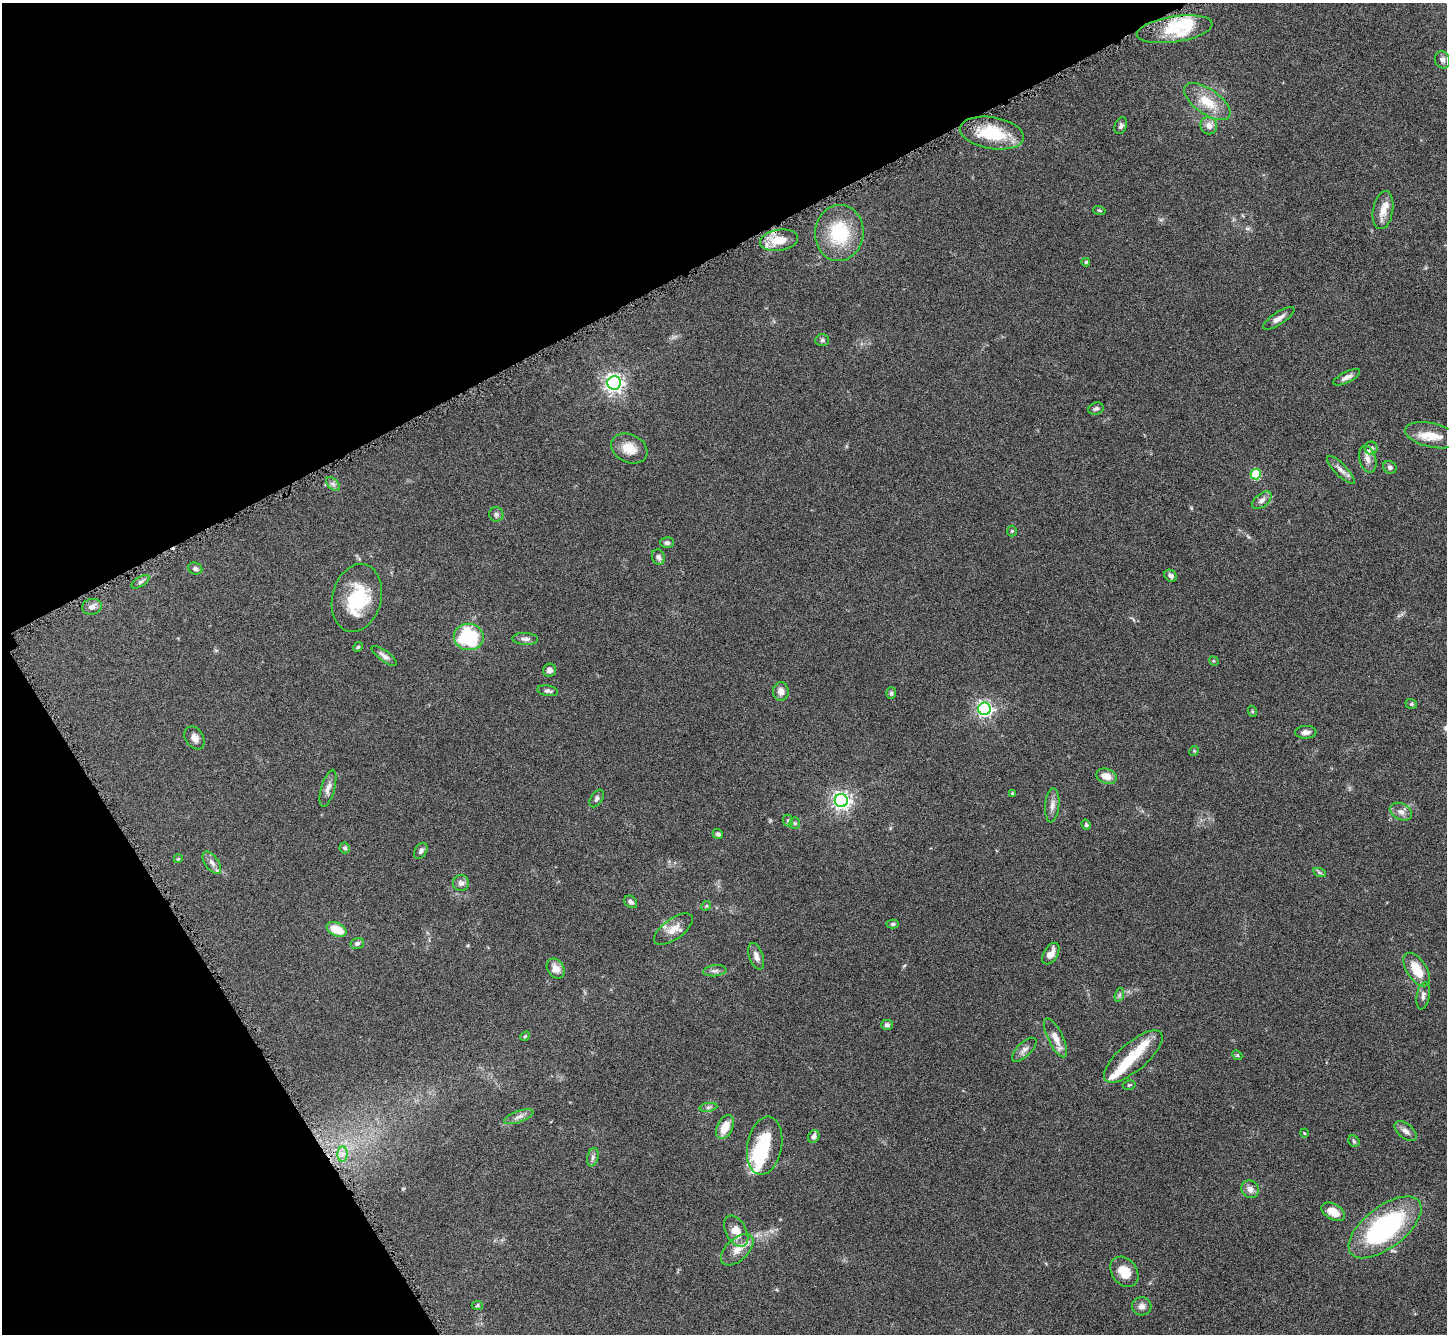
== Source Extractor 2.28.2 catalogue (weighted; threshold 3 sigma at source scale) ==
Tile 5 of 4 x 4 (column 1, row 2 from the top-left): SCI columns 15-1459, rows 2966-4297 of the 5805 x 5795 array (HDU 1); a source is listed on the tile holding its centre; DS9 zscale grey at full resolution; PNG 1449 x 1336 px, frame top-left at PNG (2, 3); each listed source drawn as its Kron ellipse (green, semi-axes under 4 px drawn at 4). Shown black and unused: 28% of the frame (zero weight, under 8 of 16 exposures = <1% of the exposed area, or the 3 px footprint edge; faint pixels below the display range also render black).
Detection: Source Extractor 2.28.2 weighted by HDU 2 'WHT'; one run over the whole footprint, this tile lists its part. Background 0.0645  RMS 0.003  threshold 0.0124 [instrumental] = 3 sigma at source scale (4.09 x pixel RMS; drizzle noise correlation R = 1.36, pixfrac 0.8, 0.05/0.05 arcsec/px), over >= 5 px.
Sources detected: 117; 2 inside a brighter object's white glare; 1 cosmic-ray / hot-pixel residue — neither listed nor drawn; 10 inside a brighter listed object's ellipse — not listed separately; the other 104 listed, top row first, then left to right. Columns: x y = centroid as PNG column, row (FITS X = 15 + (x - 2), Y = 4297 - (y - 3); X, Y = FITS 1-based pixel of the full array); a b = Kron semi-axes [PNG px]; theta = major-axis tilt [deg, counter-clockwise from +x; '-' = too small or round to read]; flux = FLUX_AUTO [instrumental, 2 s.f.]
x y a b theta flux
1175 29 38 13 8 9.5
1442 60 9 7 -64 0.89
1207 102 27 12 -35 6.8
1121 126 9 6 71 0.74
1209 126 9 8 - 1.7
992 133 32 16 -9 13
1099 210 6 4 -18 0.34
1383 210 19 10 80 3.1
839 233 28 24 83 14
779 240 19 10 9 6.1
1086 262 4 3 - 0.43
1279 318 18 6 33 1.7
822 340 7 5 3 0.56
1347 377 15 5 27 1.5
614 383 7 6 - 140
1096 409 8 6 16 0.74
1432 435 27 12 -12 4.4
629 448 19 14 -26 4.4
1371 448 6 6 - 0.66
1368 459 14 8 -74 1.7
1390 467 7 6 - 0.73
1341 470 19 6 -45 1.5
1256 474 5 5 - 17
333 484 8 5 -45 0.85
1262 500 11 6 37 1.3
496 514 7 7 - 0.77
1012 531 5 5 - 0.35
667 543 7 5 -2 0.66
658 557 8 6 -65 0.94
195 569 7 6 - 0.73
1171 576 7 5 -42 0.92
140 582 10 4 32 0.65
357 598 34 24 76 15
92 607 10 8 11 1.3
469 637 15 13 -9 20
525 639 13 6 -2 1.1
358 647 5 4 - 0.35
384 656 15 5 -37 1.2
1214 661 5 4 - 0.29
549 670 6 6 - 1.4
548 691 10 5 -10 0.83
781 691 9 8 - 1.8
891 693 6 5 - 0.48
1411 704 6 4 -19 0.43
984 709 6 6 - 82
1252 711 6 3 -72 0.33
1306 732 10 6 2 1.3
194 738 12 9 -56 1.6
1194 751 5 4 - 0.3
1106 776 10 7 -18 2.9
328 788 19 6 74 1.7
1012 793 3 3 - 0.32
597 798 10 5 58 0.73
841 801 6 6 - 120
1052 805 17 7 85 1.7
1401 812 12 8 -26 1.6
788 821 6 5 - 0.47
795 823 6 5 - 0.47
1086 825 5 4 - 0.42
718 834 5 5 - 0.65
345 848 5 5 - 0.63
421 851 8 6 55 0.79
178 859 4 3 - 0.25
212 863 13 6 -54 1.4
1320 873 6 4 -19 0.49
461 883 8 8 - 1.3
631 902 7 5 -40 0.82
706 906 5 4 - 0.35
893 924 6 4 1 0.54
337 929 10 6 -25 5.9
673 929 22 10 36 3.3
357 943 7 5 16 0.66
1051 954 12 7 58 2.4
756 956 14 7 -71 1.7
556 968 10 8 -56 2.2
1417 969 19 10 -57 6.6
715 971 11 5 5 0.99
1119 995 7 4 71 0.55
1423 996 14 6 80 1.1
887 1025 6 5 - 0.68
525 1036 5 4 - 0.36
1056 1038 21 7 -64 3
1024 1050 15 7 44 1.4
1237 1055 5 4 - 0.36
1133 1056 36 14 40 8.6
1129 1085 6 4 14 0.38
708 1107 9 4 9 0.69
519 1117 15 6 19 1.4
725 1127 13 7 63 4.7
1405 1131 13 7 -38 1.4
1304 1133 4 3 - 0.23
814 1136 6 5 - 1.1
1354 1141 6 5 - 0.43
765 1146 29 17 80 14
342 1154 8 5 89 1.1
593 1157 9 5 77 0.85
1250 1189 9 8 - 1.6
1333 1212 13 7 -30 3.4
1385 1227 43 20 37 42
736 1231 17 10 -60 3.7
737 1250 20 11 43 3.1
1124 1272 16 12 -53 4.7
477 1305 6 4 6 0.39
1142 1306 10 9 - 1.5